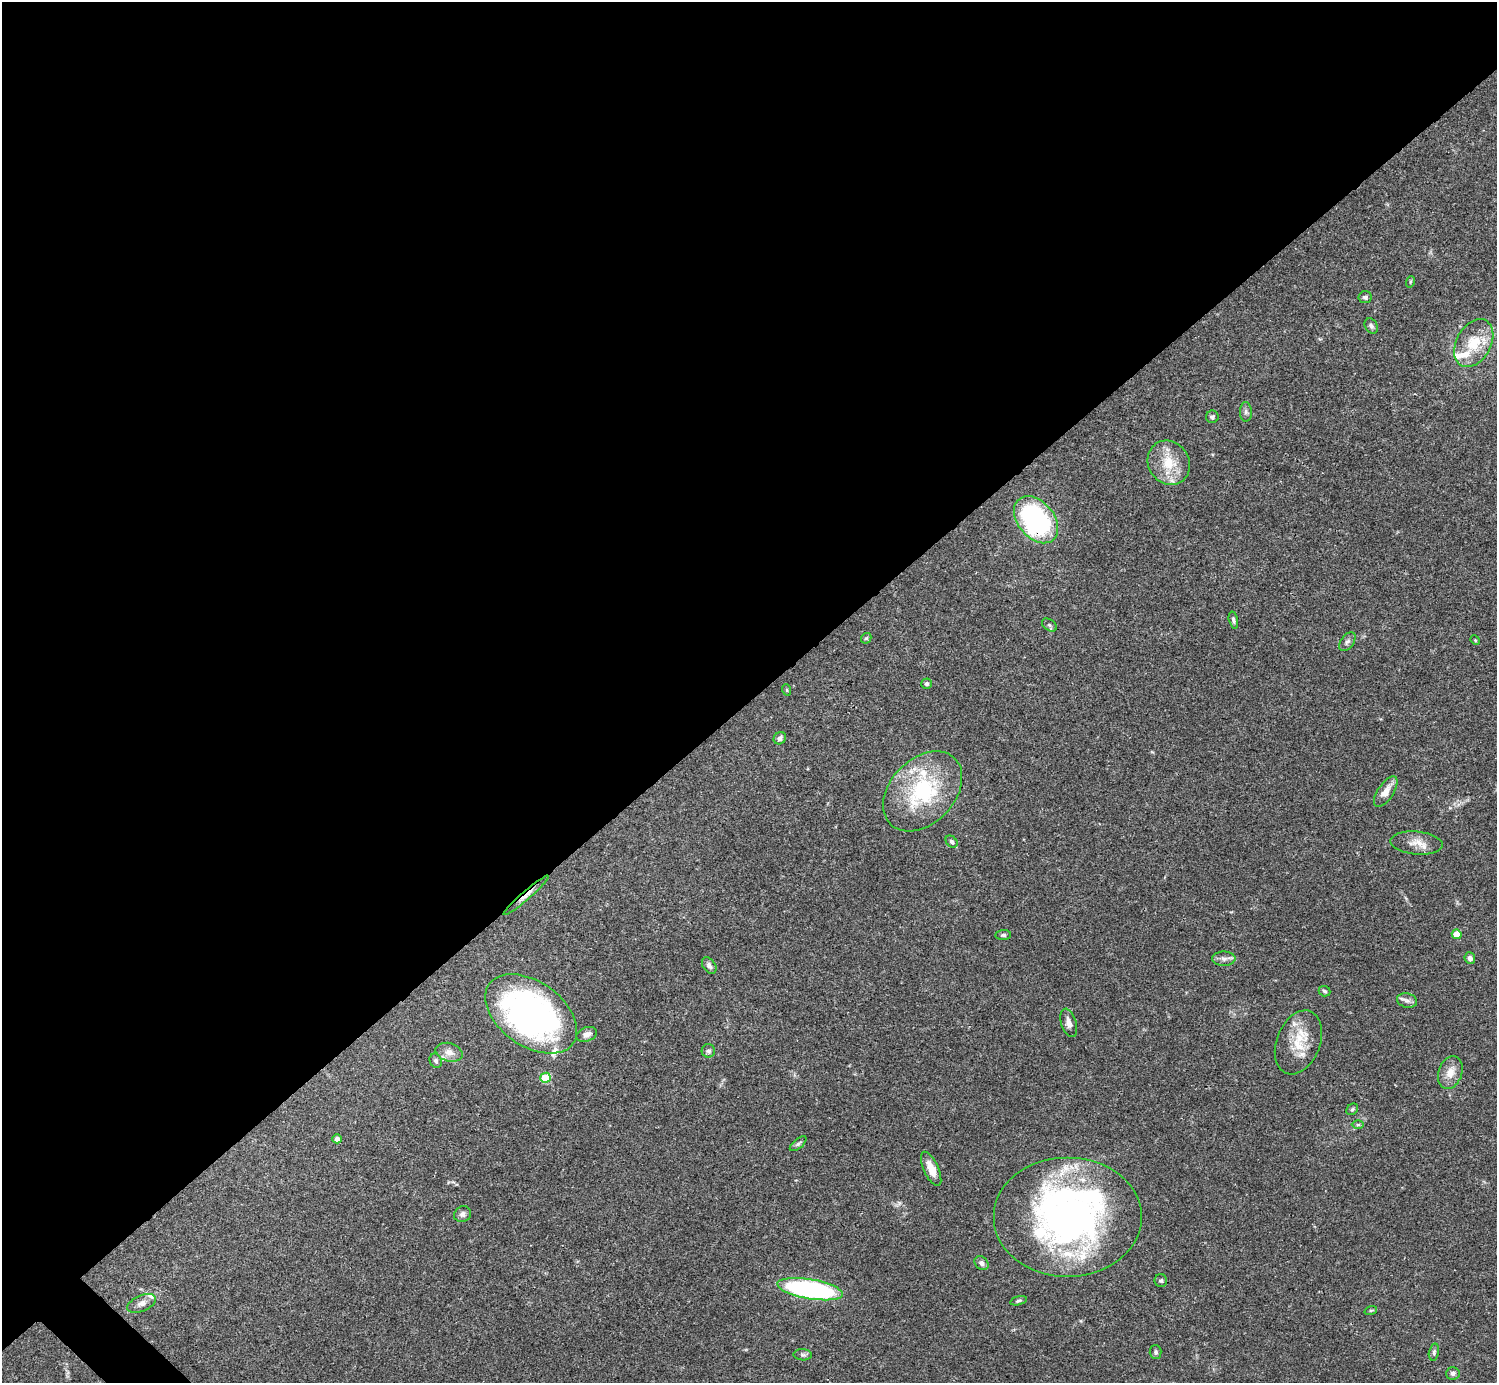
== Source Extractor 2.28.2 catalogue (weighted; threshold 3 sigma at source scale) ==
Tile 2 of 4 x 4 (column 2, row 1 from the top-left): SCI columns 1495-2989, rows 4302-5682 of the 5982 x 5981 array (HDU 1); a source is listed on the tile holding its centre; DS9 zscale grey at full resolution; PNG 1499 x 1385 px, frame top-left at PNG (2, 2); each listed source drawn as its Kron ellipse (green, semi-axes under 4 px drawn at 4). Shown black and unused: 51% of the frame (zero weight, under 3 of 4 exposures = <1% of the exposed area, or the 3 px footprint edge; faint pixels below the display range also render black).
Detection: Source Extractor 2.28.2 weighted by HDU 2 'WHT'; one run over the whole footprint, this tile lists its part. Background 0.0412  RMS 0.0027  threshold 0.012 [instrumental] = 3 sigma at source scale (4.5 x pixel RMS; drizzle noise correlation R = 1.50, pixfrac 1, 0.05/0.05 arcsec/px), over >= 5 px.
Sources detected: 62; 1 inside a brighter object's white glare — neither listed nor drawn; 7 inside a brighter listed object's ellipse — not listed separately; the other 54 listed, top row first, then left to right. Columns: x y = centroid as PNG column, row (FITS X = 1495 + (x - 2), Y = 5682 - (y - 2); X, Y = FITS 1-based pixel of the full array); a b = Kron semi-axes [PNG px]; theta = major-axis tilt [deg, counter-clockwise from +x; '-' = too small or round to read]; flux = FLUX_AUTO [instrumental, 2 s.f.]
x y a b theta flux
1410 282 6 3 72 0.29
1365 297 6 6 - 0.76
1371 326 8 6 -59 0.7
1474 343 25 17 61 8.9
1246 412 10 6 -89 0.86
1212 417 6 6 - 0.64
1169 463 23 20 -56 7.2
1036 520 26 18 -51 42
1233 620 8 4 -77 0.67
1049 625 8 5 -36 0.6
866 638 6 4 42 0.41
1475 640 5 4 - 0.26
1347 642 11 6 55 0.79
926 684 5 5 - 0.54
787 690 6 3 -71 0.29
780 738 6 5 - 0.89
923 791 46 32 46 25
1386 792 17 8 57 2.9
952 842 7 5 -45 0.6
1416 843 26 11 -5 3.3
526 895 29 4 41 1.8
1457 934 5 4 - 4.7
1003 935 8 5 5 0.5
1470 958 6 5 - 0.95
1224 959 11 7 0 1.2
709 965 9 6 -55 0.97
1325 991 6 5 - 0.53
1407 1001 10 7 -15 1
531 1014 51 32 -36 93
1069 1023 15 7 -72 1.7
587 1034 10 7 18 1.5
1298 1042 33 22 68 8.6
708 1051 7 6 - 0.76
449 1052 14 9 -15 2
436 1061 7 6 - 0.59
1450 1072 17 11 71 3.1
545 1078 5 5 - 12
1352 1109 6 5 - 0.47
1358 1125 6 4 0 0.37
337 1139 4 4 - 1.2
798 1144 10 4 39 0.62
931 1169 18 7 -65 3.7
463 1214 9 7 27 0.98
1068 1217 74 60 0 120
981 1263 8 6 -42 0.85
1161 1280 6 6 - 0.54
810 1289 33 10 -10 54
1018 1301 9 4 15 0.46
142 1303 15 8 23 1.7
1371 1310 6 4 18 0.33
1156 1352 7 6 - 0.61
1434 1352 8 5 76 0.62
803 1355 9 5 -3 0.63
1453 1373 7 6 - 0.79
Overlapping masked pixels (flux is a lower limit): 2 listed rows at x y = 1036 520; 526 895